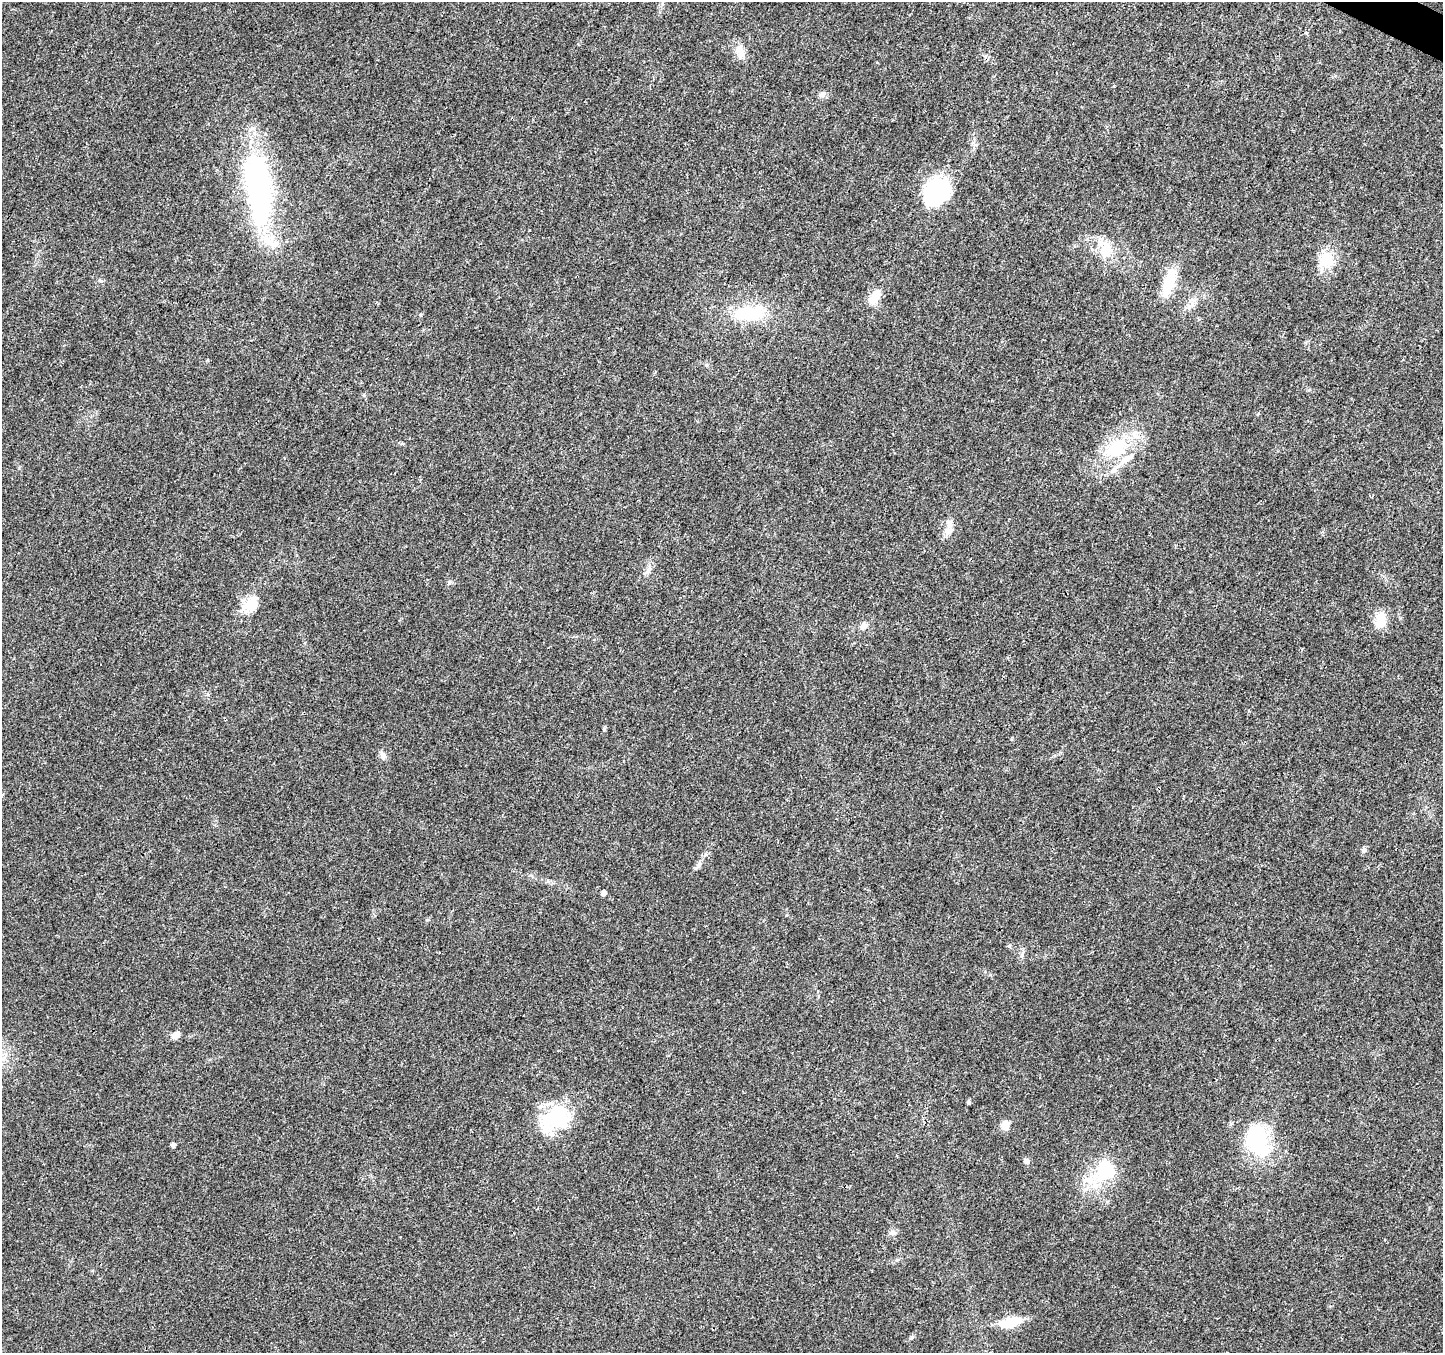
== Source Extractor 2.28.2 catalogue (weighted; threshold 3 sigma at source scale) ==
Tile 10 of 4 x 4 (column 2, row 3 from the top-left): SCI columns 1450-2890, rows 1618-2968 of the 5773 x 5868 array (HDU 1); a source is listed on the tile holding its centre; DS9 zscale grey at full resolution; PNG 1445 x 1355 px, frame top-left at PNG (2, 2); no overlay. Shown black and unused: <1% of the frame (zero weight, under 3 of 4 exposures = <1% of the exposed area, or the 3 px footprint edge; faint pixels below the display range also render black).
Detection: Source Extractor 2.28.2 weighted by HDU 2 'WHT'; one run over the whole footprint, this tile lists its part. Background 0.0174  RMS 0.0028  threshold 0.0127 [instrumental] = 3 sigma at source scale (4.5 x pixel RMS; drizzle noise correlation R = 1.50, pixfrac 1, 0.0396/0.0396 arcsec/px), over >= 5 px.
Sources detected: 39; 3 inside a brighter object's white glare — not listed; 4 inside a brighter listed object's ellipse — not listed separately; the other 32 listed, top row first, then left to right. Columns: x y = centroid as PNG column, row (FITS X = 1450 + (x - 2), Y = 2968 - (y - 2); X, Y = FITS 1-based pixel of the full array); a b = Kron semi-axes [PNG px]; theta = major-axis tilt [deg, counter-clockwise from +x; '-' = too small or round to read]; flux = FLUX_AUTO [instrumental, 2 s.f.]
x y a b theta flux
740 51 19 11 -67 2.9
822 94 9 7 20 1.1
258 187 80 25 -83 67
936 192 33 28 48 19
1106 249 23 14 85 6.1
1326 260 21 20 - 6.3
101 281 6 4 -18 0.4
1169 282 38 12 69 7.9
874 297 20 10 62 4.2
748 313 45 18 4 13
1116 448 39 20 36 14
949 523 13 8 -88 1.7
250 604 25 17 33 5.3
1380 620 15 11 87 6.4
864 626 9 7 25 1.2
604 729 6 4 72 0.36
383 755 10 8 -61 1.1
1364 850 8 4 44 0.62
699 864 9 6 72 0.88
604 893 5 4 - 1.2
1009 946 5 5 - 0.39
175 1035 9 7 31 1.9
969 1102 5 5 - 0.47
556 1117 35 27 17 18
1005 1126 11 9 -81 2
1260 1140 43 27 58 18
173 1145 4 4 - 1
1026 1161 7 6 - 0.94
1106 1170 31 29 -89 14
892 1233 8 7 - 1
1010 1322 27 12 12 6
912 1337 7 4 58 0.49
Unlisted compact peaks at least as high as the median listed source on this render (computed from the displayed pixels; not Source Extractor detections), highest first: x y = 449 583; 420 315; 897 1260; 1114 86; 706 365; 427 920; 786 915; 19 468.